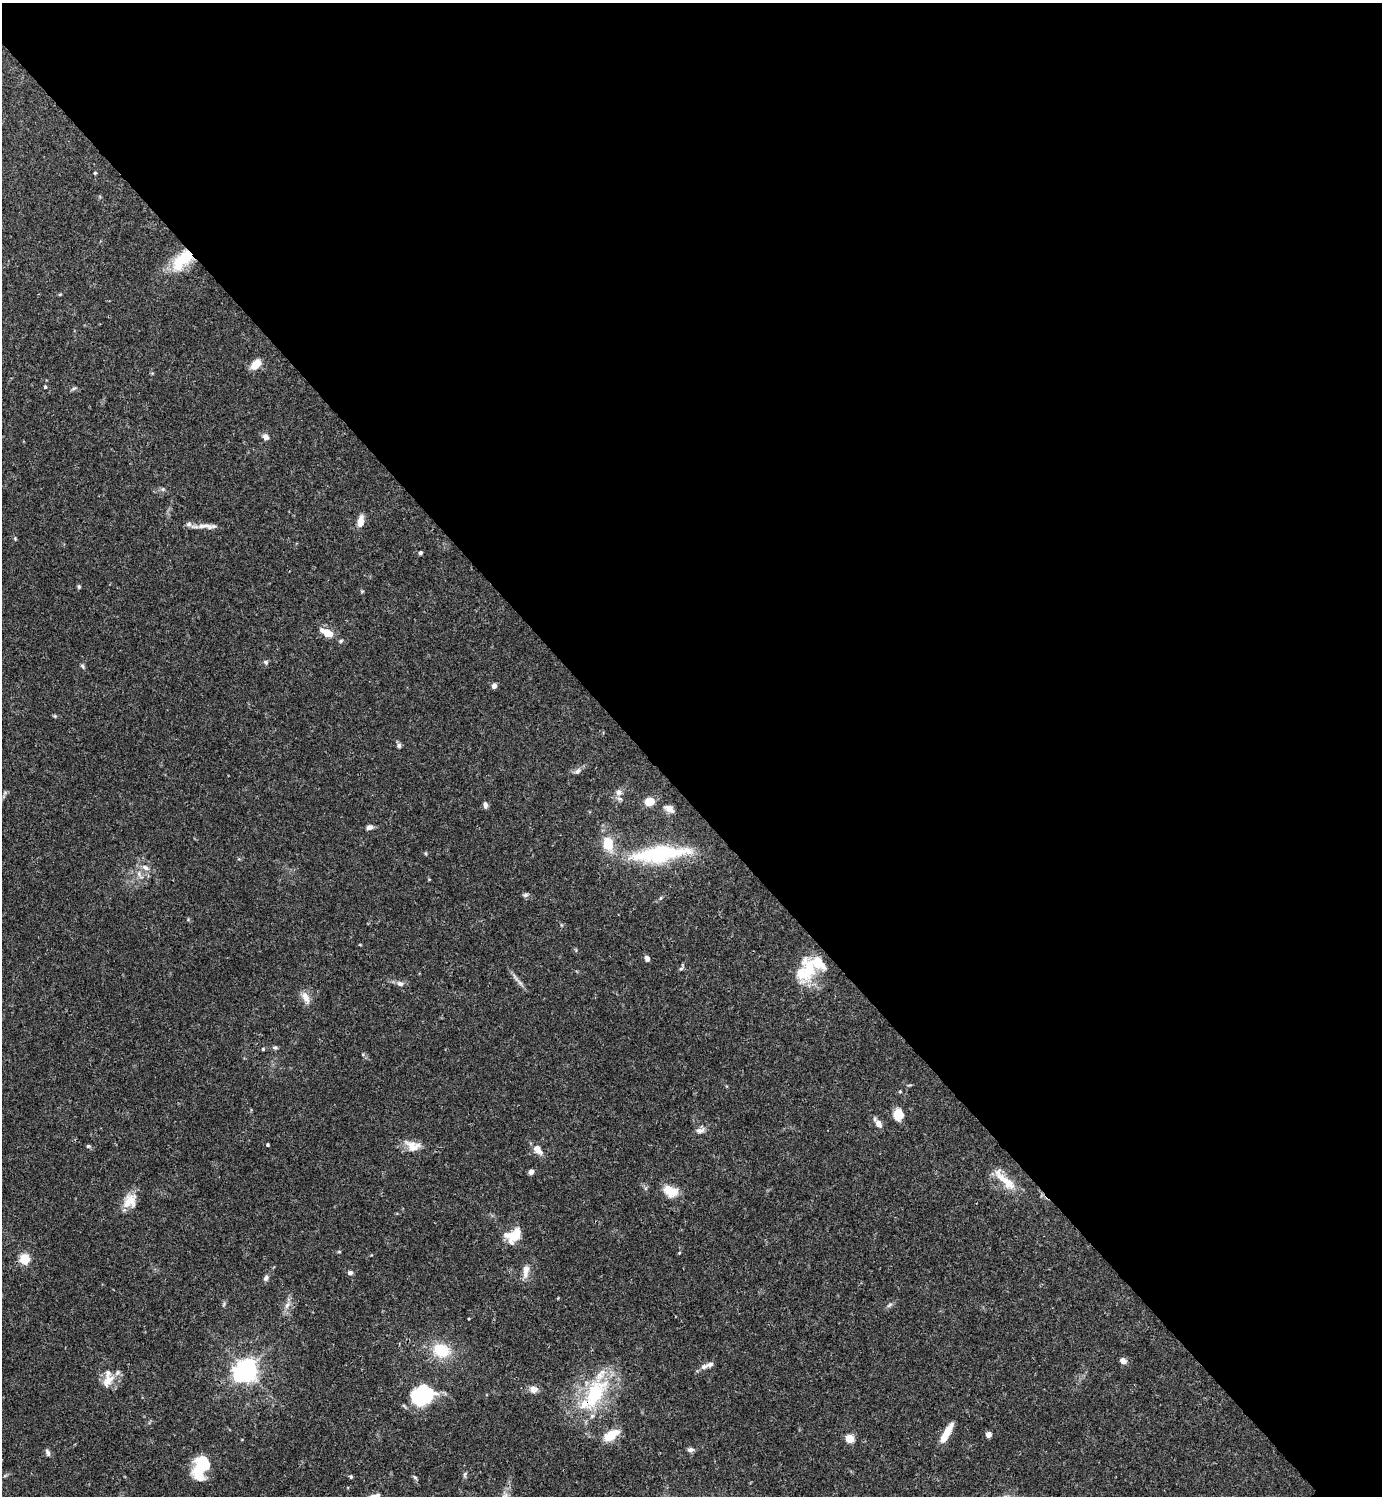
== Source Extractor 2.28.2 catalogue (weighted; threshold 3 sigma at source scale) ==
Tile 3 of 4 x 4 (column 3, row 1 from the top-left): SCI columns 3062-4441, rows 4482-5975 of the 5979 x 5980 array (HDU 1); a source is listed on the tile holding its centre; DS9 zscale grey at full resolution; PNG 1384 x 1498 px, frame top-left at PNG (2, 3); no overlay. Shown black and unused: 54% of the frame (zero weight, under 3 of 4 exposures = <1% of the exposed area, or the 3 px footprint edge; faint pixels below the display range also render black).
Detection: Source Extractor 2.28.2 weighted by HDU 2 'WHT'; one run over the whole footprint, this tile lists its part. Background 0.0656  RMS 0.0031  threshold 0.0141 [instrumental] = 3 sigma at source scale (4.5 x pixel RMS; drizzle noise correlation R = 1.50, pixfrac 1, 0.05/0.05 arcsec/px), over >= 5 px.
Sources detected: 86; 3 inside a brighter object's white glare — not listed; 7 inside a brighter listed object's ellipse — not listed separately; the other 76 listed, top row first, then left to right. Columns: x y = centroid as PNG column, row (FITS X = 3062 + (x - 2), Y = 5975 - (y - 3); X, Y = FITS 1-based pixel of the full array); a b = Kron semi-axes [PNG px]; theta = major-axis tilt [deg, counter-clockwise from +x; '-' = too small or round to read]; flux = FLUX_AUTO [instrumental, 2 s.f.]
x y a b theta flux
95 173 4 4 - 0.38
183 259 28 13 45 15
60 294 5 3 - 0.31
256 364 11 7 48 5.1
45 387 4 4 - 0.48
74 388 8 3 19 0.51
266 437 9 7 -43 1.4
360 521 12 6 76 3.7
205 526 29 7 -4 3
15 538 5 4 - 0.33
420 553 5 4 - 0.64
79 587 5 4 - 0.49
327 633 20 8 -26 4.3
266 662 7 6 - 0.67
82 666 8 4 -66 0.51
494 686 5 5 - 1.3
55 716 5 4 - 0.36
399 745 7 6 - 0.72
577 772 9 6 33 1
619 792 9 8 - 1.7
649 802 7 5 20 7.9
485 805 7 5 -83 1.2
669 809 12 8 -33 2
370 827 7 5 14 1.3
608 844 16 12 -84 6.6
426 853 5 3 - 0.33
660 854 68 17 6 31
145 867 11 7 -29 1.7
525 895 8 5 16 0.69
660 898 6 4 70 0.38
647 958 6 5 - 1.2
808 971 28 18 70 13
515 977 14 4 -54 1.3
400 984 10 7 -22 1.2
306 997 17 8 -68 2.7
275 1048 7 5 -1 0.61
263 1049 4 4 - 0.34
899 1114 11 10 - 5.2
878 1124 9 7 -60 2.2
700 1130 13 7 13 1.4
267 1145 4 3 - 0.36
88 1146 6 5 - 0.51
413 1146 20 13 -17 4.2
537 1149 11 7 -49 3.2
531 1172 5 5 - 1.5
1006 1181 36 10 -41 6.7
670 1191 16 11 -26 6.1
130 1201 19 15 51 4.9
514 1235 14 10 31 9.5
339 1252 6 4 0 0.31
24 1259 9 9 - 6.1
526 1270 18 7 86 2.8
350 1273 6 5 - 0.96
266 1278 7 6 - 0.94
224 1304 6 4 71 0.46
287 1305 10 6 69 1.6
889 1305 9 4 36 0.7
441 1350 20 15 -19 11
1123 1361 7 5 -30 1.8
704 1367 10 7 20 1.5
246 1370 8 7 - 190
108 1381 22 13 53 4.4
533 1389 10 9 - 1.8
594 1395 59 24 54 25
421 1396 25 20 2 20
946 1433 23 6 61 6.2
611 1435 17 9 33 7
988 1435 5 5 - 1.8
850 1438 5 5 - 13
691 1450 9 6 6 0.99
48 1452 10 5 -69 0.84
200 1467 28 12 81 13
465 1474 8 5 72 0.62
351 1476 5 4 - 0.43
415 1477 7 4 -30 0.48
375 1496 14 6 14 1.9
Overlapping masked pixels (flux is a lower limit): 2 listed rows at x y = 183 259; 594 1395
Isophote crosses this tile's border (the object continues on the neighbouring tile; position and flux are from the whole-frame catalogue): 1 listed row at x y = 375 1496